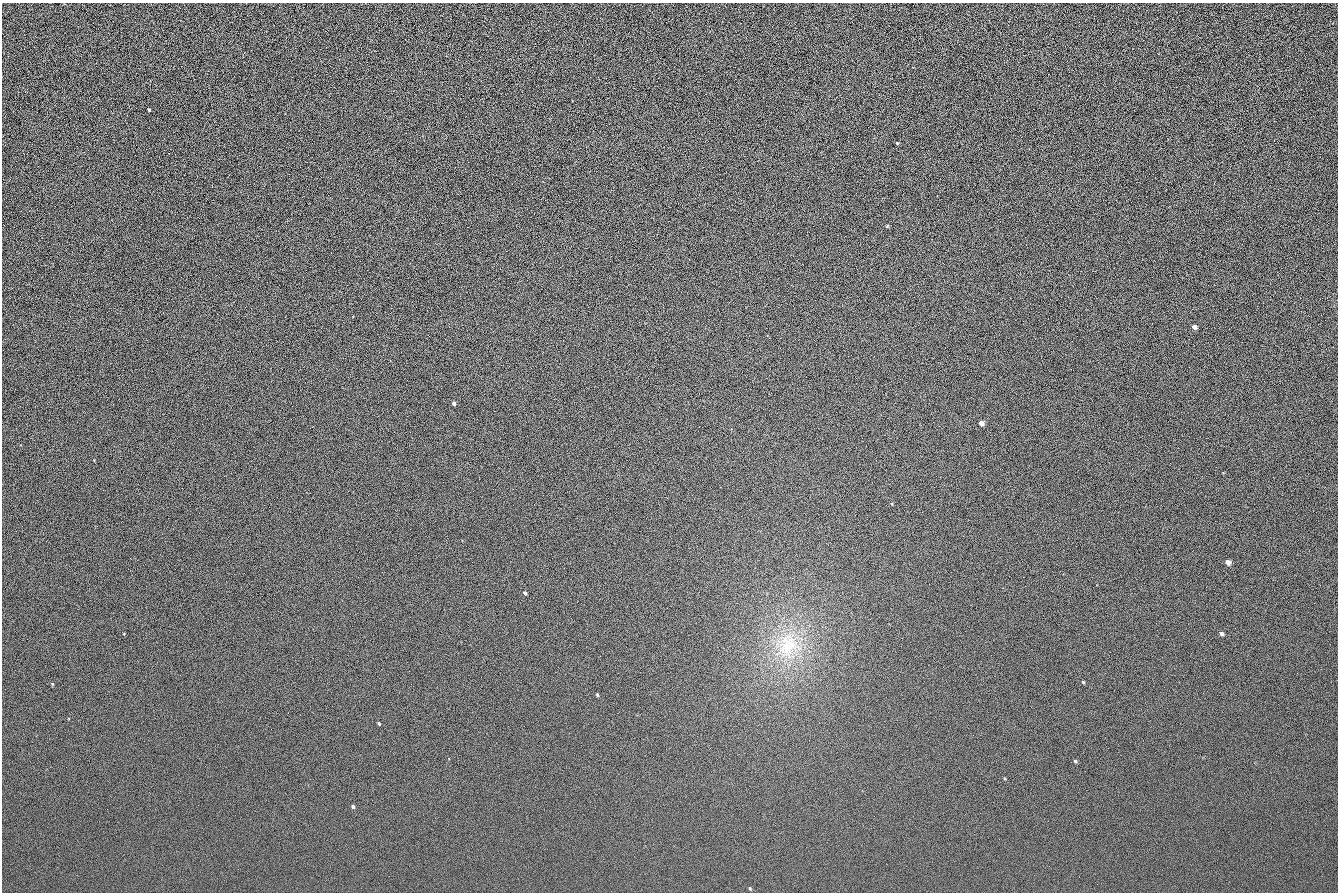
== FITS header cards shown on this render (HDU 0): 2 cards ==
NAXIS1  =                 1336 / length of data axis 1
NAXIS2  =                  890 / length of data axis 2

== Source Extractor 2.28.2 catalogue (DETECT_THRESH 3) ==
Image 1336 x 890 px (HDU 0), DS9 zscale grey, 1 PNG px = 1 image px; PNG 1340 x 894 px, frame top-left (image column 1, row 890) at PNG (2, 3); no overlay
Background 119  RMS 21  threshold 62.6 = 3 sigma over >= 5 px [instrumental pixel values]
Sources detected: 16; all 16 listed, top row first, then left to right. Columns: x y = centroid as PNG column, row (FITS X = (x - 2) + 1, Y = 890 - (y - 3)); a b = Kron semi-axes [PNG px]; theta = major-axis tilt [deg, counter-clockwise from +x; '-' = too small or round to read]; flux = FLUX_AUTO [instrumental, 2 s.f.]
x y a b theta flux
149 110 3 2 - 1400
897 143 4 4 - 1200
1194 327 4 4 - 5900
188 395 3 2 - 1500
454 403 4 3 - 5900
981 423 4 4 - 8700
1227 562 5 4 - 7900
525 593 4 3 - 3600
1221 634 4 3 - 3600
788 645 37 26 78 94000
1083 682 4 3 - 1300
597 695 3 3 - 1700
379 723 3 2 - 1800
1075 761 4 4 - 2000
353 807 4 3 - 2300
750 888 4 4 - 1500